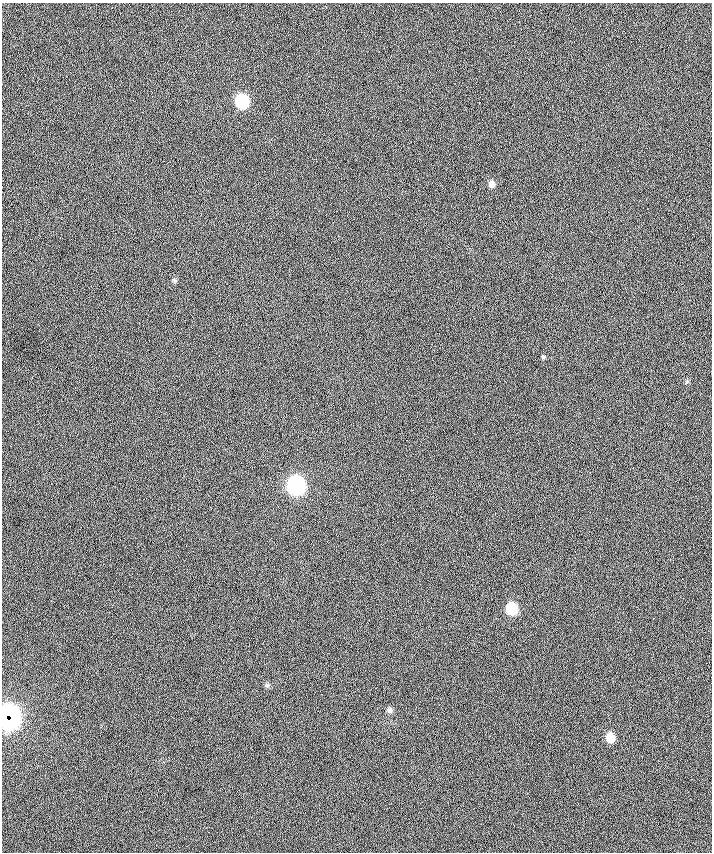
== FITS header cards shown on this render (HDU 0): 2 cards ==
NAXIS1  =                  710 /
NAXIS2  =                  850 /

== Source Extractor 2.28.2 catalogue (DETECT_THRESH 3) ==
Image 710 x 850 px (HDU 0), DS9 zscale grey, 1 PNG px = 1 image px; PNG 714 x 854 px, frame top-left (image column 1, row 850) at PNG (2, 3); no overlay
Background -2.53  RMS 34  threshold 101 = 3 sigma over >= 5 px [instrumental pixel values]
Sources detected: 12; all 12 listed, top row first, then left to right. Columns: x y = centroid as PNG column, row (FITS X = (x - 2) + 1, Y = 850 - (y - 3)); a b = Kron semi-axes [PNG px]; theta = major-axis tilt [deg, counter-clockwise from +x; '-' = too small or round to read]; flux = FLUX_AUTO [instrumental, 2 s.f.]
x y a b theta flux
242 101 9 8 - 160000
479 103 3 3 - 3100
492 184 8 7 - 11000
175 280 6 4 -89 3900
543 357 5 5 - 2900
296 486 10 9 - 520000
512 609 9 8 - 81000
267 685 6 6 - 4500
390 710 8 7 - 7200
9 715 14 8 -44 360000
6 719 13 6 -53 180000
610 738 8 7 - 35000